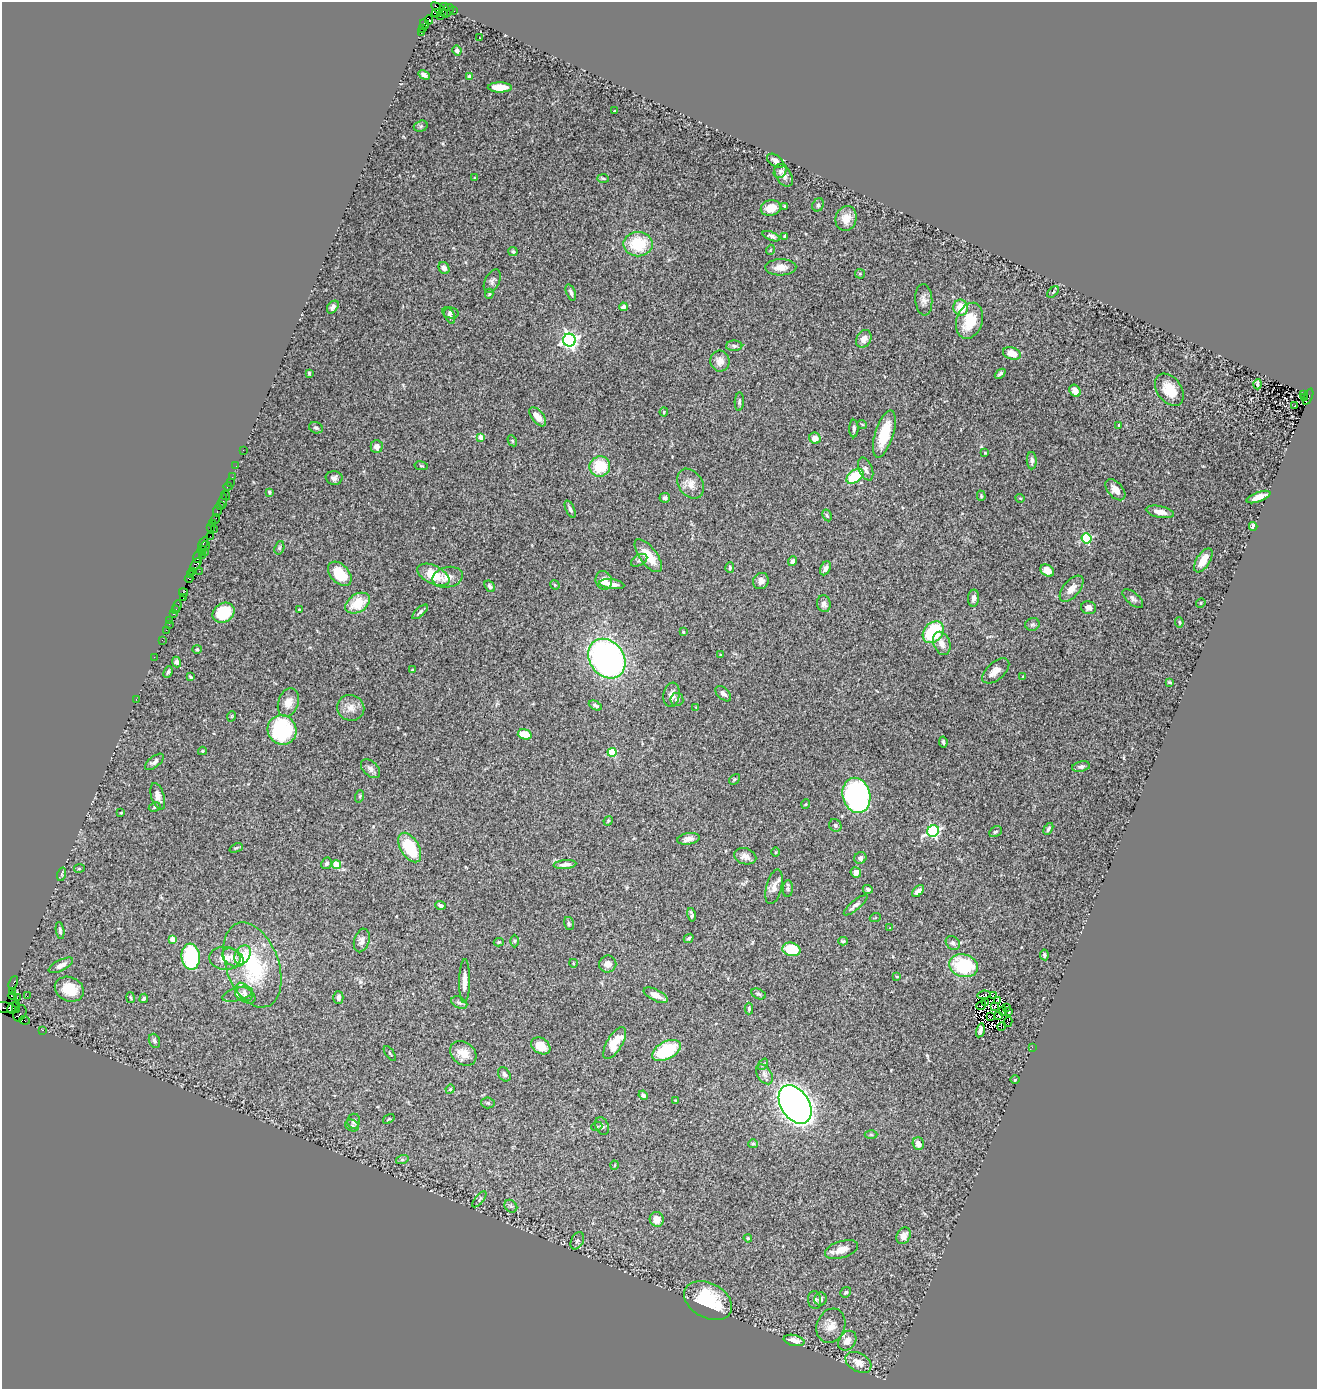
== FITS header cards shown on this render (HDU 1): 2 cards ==
NAXIS1  =                 1315
NAXIS2  =                 1387

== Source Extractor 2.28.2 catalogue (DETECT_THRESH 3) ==
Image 1315 x 1387 px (HDU 1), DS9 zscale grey, 1 PNG px = 1 image px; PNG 1319 x 1391 px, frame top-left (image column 1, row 1387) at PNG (2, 2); each listed source drawn as its Kron ellipse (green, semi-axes under 4 px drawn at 4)
Background 1.52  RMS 0.049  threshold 0.146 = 3 sigma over >= 5 px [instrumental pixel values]
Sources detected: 316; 1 with non-positive FLUX_AUTO (blend fragments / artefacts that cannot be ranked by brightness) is neither listed nor drawn; the other 315 listed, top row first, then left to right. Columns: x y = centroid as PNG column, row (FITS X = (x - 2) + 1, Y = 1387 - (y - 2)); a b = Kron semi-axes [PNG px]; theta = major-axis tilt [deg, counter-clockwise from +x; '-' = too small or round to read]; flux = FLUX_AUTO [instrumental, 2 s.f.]
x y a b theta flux
444 7 4 3 - 170
439 10 10 4 -39 720
448 11 7 5 53 340
453 11 3 2 - 95
436 13 4 3 - 370
440 16 3 3 - 62
429 20 5 4 - 240
425 24 5 3 - 53
423 28 3 3 - 30
421 32 4 2 - 170
479 38 2 2 - 2.6
457 51 5 4 - 10
424 75 6 3 -28 8.2
470 76 4 4 - 27
500 87 12 5 -1 48
615 111 3 2 - 3.8
421 126 7 5 18 6.3
775 161 9 5 -36 12
780 171 7 6 - 8.3
784 175 12 7 -60 16
475 178 4 3 - 3
603 178 6 4 -2 4.6
818 205 7 5 56 7.7
784 206 4 3 - 3.3
771 208 10 7 14 47
846 218 12 10 75 37
771 236 9 4 -21 8.3
785 236 3 3 - 5.3
638 244 14 12 -1 130
770 250 5 3 - 2.4
513 251 4 4 - 6.3
781 267 15 8 2 29
444 268 6 5 - 14
860 274 5 4 - 3.2
492 281 12 7 64 11
571 292 9 4 -69 9.2
1053 292 7 4 44 4.6
489 294 5 4 - 4.1
924 300 16 8 -85 19
333 307 7 5 51 11
623 307 4 4 - 11
961 308 8 7 - 63
450 313 8 5 -14 8
450 316 8 5 -65 7.5
969 321 18 13 72 96
864 339 9 7 60 23
569 340 6 6 - 1300
734 346 8 5 -1 9.4
1012 354 9 6 -18 41
720 361 10 9 - 27
309 373 3 3 - 3.3
1000 374 6 3 41 7.3
1258 384 5 3 - 6.3
1169 390 18 12 -54 67
1075 391 6 5 - 33
1303 394 2 2 - 84
1308 397 9 4 68 510
1304 398 3 2 - 65
739 402 9 4 87 7.3
1295 406 3 2 - 9
664 412 4 4 - 3.7
538 417 11 6 -52 30
862 424 5 3 - 2.7
1119 425 3 3 - 5.4
316 428 7 5 -23 6.6
854 428 9 4 89 7.8
884 434 24 9 73 98
481 437 4 4 - 27
815 438 6 5 - 28
512 441 6 4 -60 3.8
377 447 6 6 - 17
243 450 2 2 - 17
985 453 3 3 - 2.8
1032 461 9 5 -88 9.6
236 466 2 2 - 13
421 466 7 3 -9 3.3
600 466 10 10 - 100
866 469 12 6 -67 14
855 476 9 6 37 130
232 477 2 2 - 35
334 478 8 7 - 13
230 482 2 2 - 16
690 484 16 12 -56 32
228 486 4 3 - 48
1115 490 12 7 -48 25
269 492 3 3 - 4.7
226 495 5 2 - 32
981 496 5 4 - 4
1258 497 12 5 20 29
665 498 5 4 - 5.9
1020 498 4 3 - 2.4
223 501 8 3 83 180
220 505 3 2 - 59
570 509 9 4 -66 7.1
217 510 6 3 71 310
1160 512 14 5 -11 28
827 515 6 4 -62 5.2
215 519 5 3 - 130
212 524 3 2 - 81
1253 526 4 3 - 31
210 527 4 2 - 57
214 529 2 2 - 40
210 536 2 2 - 36
1086 538 5 5 - 270
203 543 7 3 63 220
206 546 5 2 - 180
279 548 7 4 72 4.9
201 550 2 2 - 20
205 552 2 2 - 41
202 555 4 2 - 43
648 556 20 8 -53 62
197 557 6 3 70 280
639 560 9 5 29 7.3
1203 560 13 6 58 45
792 561 5 4 - 10
196 564 7 3 49 290
730 567 5 4 - 5.5
825 568 7 5 62 15
1047 570 7 5 -34 31
199 571 2 2 - 27
193 572 3 2 - 64
340 574 14 9 -47 92
190 575 3 2 - 46
433 575 17 9 -26 81
448 577 15 10 12 31
189 579 4 3 - 84
604 580 9 8 - 29
761 581 8 7 - 20
612 584 12 5 -7 25
555 585 5 3 - 2.9
490 586 6 4 -56 6.9
1071 589 15 8 50 28
183 593 5 3 - 96
183 597 2 2 - 28
974 598 8 5 84 15
1133 598 12 6 -40 11
358 603 13 9 33 88
1201 603 5 4 - 3.8
824 604 8 6 -80 14
177 606 6 3 67 150
1088 608 7 6 - 14
175 609 4 3 - 93
299 609 3 3 - 2.7
420 612 10 4 40 7.4
223 613 12 9 35 140
173 614 3 3 - 100
170 620 3 2 - 16
1179 622 5 3 - 3.9
169 624 2 2 - 43
1032 624 7 6 - 6.8
166 630 2 2 - 22
683 632 3 3 - 4
933 632 12 9 48 190
162 640 2 2 - 30
942 643 12 8 -69 26
197 649 5 4 - 3.7
721 655 3 3 - 2.8
154 657 2 2 - 41
607 659 21 17 -53 1100
177 662 5 4 - 9.6
412 670 3 3 - 5.2
996 671 16 9 42 27
168 672 6 3 68 5.6
190 677 4 2 - 3.7
1023 677 3 3 - 4
1170 682 4 3 - 3.3
723 694 9 5 -43 12
672 695 12 8 82 19
136 699 2 2 - 21
677 700 6 6 - 9.6
288 702 15 10 72 36
595 705 7 4 -27 6
696 707 3 3 - 2
351 708 13 13 - 31
232 716 5 3 - 2.8
282 730 15 14 - 270
525 734 7 5 -15 56
943 742 5 3 - 6
202 751 4 3 - 4.7
612 752 4 4 - 160
154 762 11 5 37 12
1081 767 9 5 11 9.6
371 769 11 7 -44 14
734 779 6 4 48 4.7
856 795 18 13 -75 910
158 796 14 6 -73 20
360 796 6 4 71 4.2
806 804 5 3 - 2.4
155 807 6 4 28 4.8
121 813 3 2 - 2.4
608 821 5 4 - 3.4
835 825 6 6 - 7.3
1048 829 6 4 59 8
933 831 6 5 - 520
995 832 6 5 - 5.9
688 839 11 5 9 16
236 848 7 3 24 4.3
410 848 16 9 -59 140
776 852 5 3 - 2.9
745 856 11 8 -16 20
860 858 6 5 - 7.8
327 863 6 5 - 8.4
336 865 4 4 - 75
565 865 11 4 6 17
79 868 5 3 - 3.9
856 872 5 5 - 19
62 874 7 4 72 5.4
774 887 18 7 76 23
788 888 8 5 87 6.8
868 889 5 4 - 7.4
918 891 7 4 43 21
441 905 5 4 - 8.1
855 905 15 4 40 12
691 915 7 3 -78 6.7
875 918 5 3 - 3
569 924 7 5 -76 5.6
890 928 3 3 - 2.1
60 930 9 4 -81 6.1
689 938 5 4 - 6.3
173 939 4 4 - 40
362 940 12 7 73 16
514 941 6 4 -90 4.2
843 941 5 3 - 4.8
499 942 5 4 - 4.6
953 943 8 6 -42 11
791 949 9 6 -15 94
242 955 10 7 59 46
1044 955 5 4 - 6.1
191 957 13 9 -83 250
225 958 15 11 -4 45
233 958 12 8 -32 21
573 963 4 3 - 2.6
608 964 8 8 - 21
61 965 13 5 26 19
252 965 44 26 -70 290
964 966 15 11 -16 180
897 977 4 3 - 2.3
465 981 22 5 89 28
13 983 7 3 66 100
69 989 15 12 -24 78
12 991 3 2 - 54
244 992 10 6 -52 16
237 994 15 6 16 18
758 994 8 5 -25 5.6
245 995 11 7 -31 14
656 995 13 5 -26 27
984 995 7 3 6 6.6
13 996 4 3 - 120
27 996 2 2 - 54
993 996 3 2 - 5.3
17 998 2 2 - 13
130 998 5 3 - 3.5
144 998 5 3 - 7.2
338 998 6 5 - 14
998 1000 3 2 - 4.4
985 1002 3 2 - 1.2
459 1003 8 5 -28 8.4
981 1005 5 2 - 1.9
995 1006 4 2 - 6.4
4 1007 11 5 -7 100
16 1007 5 3 - 620
1007 1007 2 2 - 2.7
13 1008 6 5 - 1400
749 1009 6 4 -90 6.6
1003 1011 4 2 - 5.1
1009 1011 3 2 - 2.5
20 1013 8 6 65 1300
998 1015 3 2 - 3.8
990 1016 4 2 - 2.3
24 1020 5 3 - 83
1008 1022 5 2 - 8.1
1001 1026 4 3 - 13
42 1030 3 2 - 54
980 1030 7 3 76 5.9
154 1041 7 5 -69 7.6
615 1043 18 7 59 80
541 1046 10 7 -33 45
1032 1047 2 2 - 24
667 1050 15 8 27 180
390 1053 8 2 -55 3.1
463 1053 14 11 -37 41
763 1064 6 4 51 4.8
504 1074 7 5 -55 9.2
764 1074 11 7 -57 13
1015 1080 4 3 - 2.8
450 1089 5 4 - 4.1
643 1095 5 3 - 6.6
675 1100 3 2 - 2.6
488 1103 6 5 - 5.4
795 1104 21 14 -57 2300
389 1119 6 3 34 3.9
354 1121 7 6 - 12
352 1125 7 5 -29 6.7
597 1126 5 3 - 2.8
602 1126 9 6 -67 9.4
871 1134 6 4 -1 4.7
753 1144 5 4 - 4.4
918 1144 6 5 - 20
402 1160 6 4 18 5.6
614 1165 4 3 - 3.2
479 1199 10 4 50 5.2
511 1206 7 5 -45 7.3
657 1219 7 7 - 29
904 1236 9 6 59 16
748 1238 4 3 - 3.4
577 1241 9 6 62 8.7
842 1249 17 8 18 33
846 1292 6 5 - 5.8
820 1299 6 6 - 11
815 1300 9 6 -80 14
708 1301 26 17 -28 190
831 1326 18 14 71 36
794 1340 10 5 -12 26
847 1341 10 8 55 26
858 1362 14 9 -30 29
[1 non-positive-flux detection neither listed nor drawn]